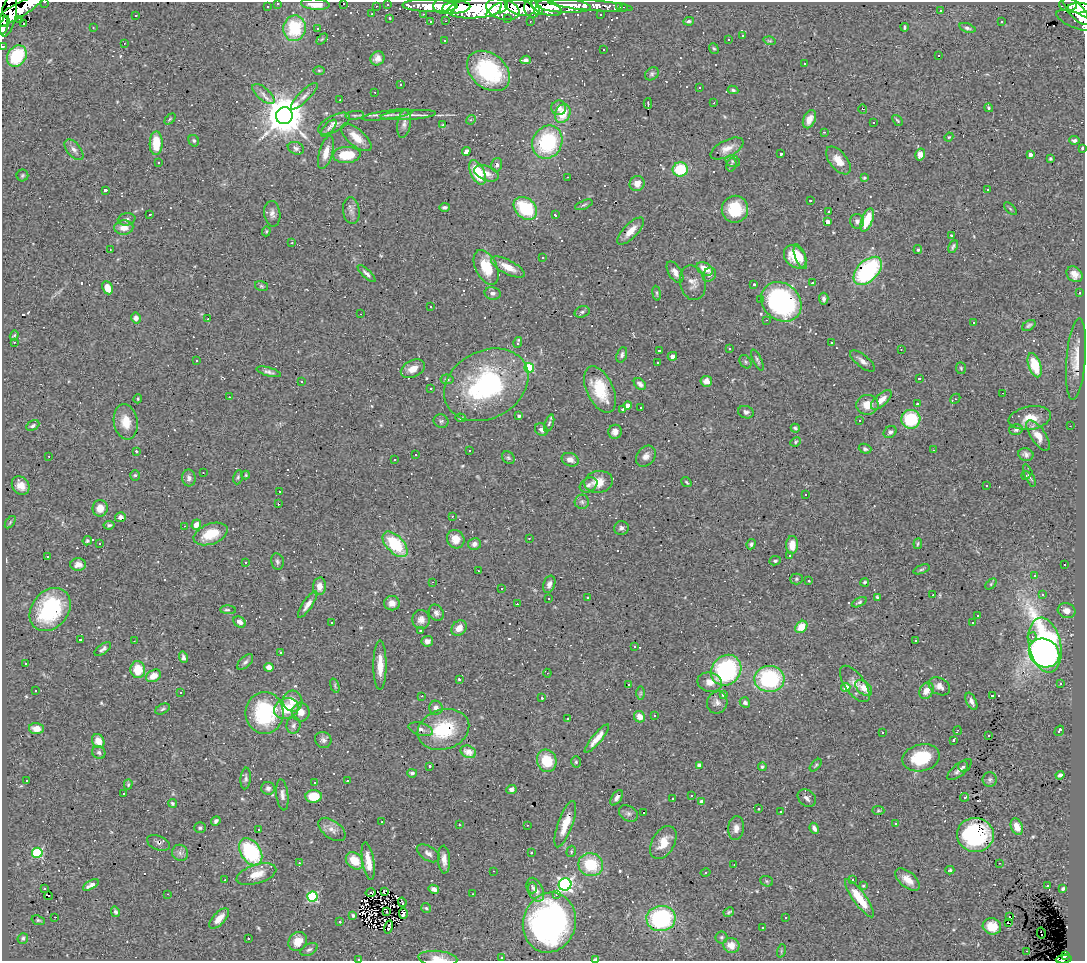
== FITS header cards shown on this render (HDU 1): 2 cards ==
NAXIS1  =                 1083
NAXIS2  =                  959

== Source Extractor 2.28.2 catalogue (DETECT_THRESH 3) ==
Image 1083 x 959 px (HDU 1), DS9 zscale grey, 1 PNG px = 1 image px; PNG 1087 x 963 px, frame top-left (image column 1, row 959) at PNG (2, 2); each listed source drawn as its Kron ellipse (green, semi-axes under 4 px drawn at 4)
Background 1.26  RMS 0.08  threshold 0.239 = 3 sigma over >= 5 px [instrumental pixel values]
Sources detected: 626; of the 626, the 500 brightest by FLUX_AUTO listed and drawn (126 fainter detections omitted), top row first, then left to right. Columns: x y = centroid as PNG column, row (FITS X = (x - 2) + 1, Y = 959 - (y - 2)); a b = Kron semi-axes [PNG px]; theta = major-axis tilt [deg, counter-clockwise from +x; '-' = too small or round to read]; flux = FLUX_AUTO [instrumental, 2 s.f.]
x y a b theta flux
45 2 3 2 - 22
278 3 3 3 - 15
343 3 3 2 - 84
315 4 14 5 -4 70
388 4 3 3 - 43
591 5 42 5 -4 510
1068 5 9 6 -4 820
267 6 3 3 - 14
376 6 3 2 - 7.3
430 6 28 6 -1 1200
444 6 11 8 -1 980
563 6 27 7 -3 1300
456 7 14 6 5 1400
520 7 15 7 -15 1200
546 7 16 7 -18 1500
620 7 3 3 - 7.2
623 7 3 2 - 13
478 8 30 10 6 4000
532 8 9 7 -75 910
1079 8 11 5 0 1000
503 9 17 10 -17 3000
494 10 9 3 40 560
941 10 3 3 - 71
17 11 31 7 30 1800
538 11 4 4 - 310
1076 11 18 7 -47 2100
372 14 3 3 - 7.8
423 14 3 2 - 8.8
8 15 21 7 77 1400
136 15 3 3 - 12
601 15 3 2 - 7.3
390 18 3 2 - 7.4
508 18 3 3 - 11
19 19 3 2 - 6.4
4 20 6 3 -82 240
1076 20 20 7 -22 270
446 21 3 2 - 9.6
530 21 3 2 - 7.9
689 21 5 3 - 9
431 22 3 2 - 15
1001 22 3 3 - 15
24 23 3 3 - 58
4 26 10 3 69 350
905 27 4 3 - 8.3
93 28 3 2 - 7.4
295 28 13 11 78 290
317 28 3 3 - 13
967 28 8 4 -17 13
743 35 3 2 - 6.4
322 39 6 4 44 6.6
729 39 3 3 - 54
444 40 3 3 - 24
769 41 6 3 -18 6.2
124 43 3 2 - 6.4
3 46 3 3 - 25
714 49 5 4 - 7
604 50 3 3 - 10
17 56 11 9 54 290
939 56 3 3 - 100
377 58 7 6 - 30
526 60 5 4 - 16
804 64 3 2 - 8.3
319 70 5 3 - 5.9
489 71 24 17 -39 430
652 74 7 6 - 11
401 85 3 3 - 19
699 88 3 3 - 17
733 90 5 3 - 8.6
375 92 3 2 - 8.2
263 94 14 6 -41 31
304 96 18 5 45 30
340 100 3 2 - 8.8
648 103 5 2 - 9
714 103 3 2 - 6
559 108 7 7 - 32
989 108 4 4 - 8.6
863 109 4 4 - 6
563 113 9 7 65 110
355 115 9 3 4 10
387 115 25 4 8 29
408 115 28 5 4 42
284 116 8 8 - 20000
170 119 6 4 45 6.5
809 119 9 6 65 46
471 120 5 4 - 8.1
897 120 6 2 -50 7.2
874 122 3 3 - 17
334 123 18 8 27 37
404 124 14 6 82 26
443 125 4 3 - 24
329 128 10 4 49 18
824 132 3 3 - 8.3
356 137 18 8 -41 74
949 137 5 4 - 6.2
1074 140 5 4 - 14
194 141 6 5 - 9.5
547 142 17 14 64 430
156 143 12 6 89 130
296 148 8 6 -23 15
727 148 18 8 26 40
1082 148 4 3 - 6.8
74 150 12 6 -51 26
466 151 4 4 - 35
326 152 17 6 74 56
781 154 3 3 - 10
347 155 14 8 2 170
920 155 6 5 - 53
1030 155 4 3 - 28
1050 159 3 3 - 7
838 160 16 8 -50 85
733 161 7 5 -14 14
159 162 3 3 - 8.2
497 165 7 5 74 15
731 165 7 5 73 10
680 169 7 7 - 220
477 173 13 7 -64 210
486 173 13 7 -21 38
22 175 6 5 - 9.1
567 177 3 2 - 11
864 178 4 3 - 7.2
637 183 8 7 - 42
105 190 4 3 - 31
988 190 3 3 - 69
810 200 3 3 - 7
584 205 9 4 23 9.4
445 207 5 3 - 12
525 208 13 10 -43 300
735 209 13 13 - 210
1010 209 8 3 -45 6.3
351 211 13 8 -82 27
829 212 3 3 - 93
150 214 3 3 - 7.3
272 214 13 8 -82 29
555 215 3 2 - 6
127 219 9 6 10 17
867 220 12 5 67 150
857 221 7 7 - 21
827 222 4 4 - 40
124 227 9 7 3 54
266 231 5 4 - 6.8
631 231 18 7 46 61
951 235 3 3 - 6.3
292 243 3 2 - 24
953 246 7 4 65 11
110 250 3 2 - 8.4
918 250 4 4 - 9.2
795 257 13 9 -48 130
800 257 13 5 -70 39
542 258 3 3 - 350
486 267 18 10 -64 150
508 267 18 7 -27 78
705 269 9 6 -29 75
868 271 17 10 45 350
675 272 12 6 -58 29
367 274 11 4 -44 19
1074 274 9 7 -42 39
709 275 7 6 - 17
693 283 18 12 -76 43
812 283 4 3 - 5.8
754 284 3 3 - 6.5
261 286 6 5 - 8.1
107 288 7 5 -65 65
493 293 8 6 -10 17
657 293 7 3 -82 8.7
1080 293 3 3 - 57
824 299 6 4 -84 16
761 300 3 2 - 6
781 302 22 18 -43 790
431 307 3 3 - 17
582 312 8 5 16 12
361 314 3 2 - 7.2
136 318 5 5 - 22
208 319 3 3 - 31
767 320 3 2 - 22
974 323 3 3 - 120
1029 325 7 4 32 11
14 336 5 4 - 7.5
14 342 3 2 - 48
518 343 5 3 - 14
831 343 3 3 - 92
729 349 3 3 - 5.9
901 349 3 2 - 10
659 350 3 2 - 6.8
622 355 8 5 71 16
672 356 4 4 - 18
1076 359 41 9 85 91
757 360 11 3 -64 11
196 361 3 3 - 39
862 361 15 6 -39 27
745 362 7 5 -56 10
657 363 3 3 - 11
1035 365 12 6 -71 180
529 368 5 5 - 310
961 368 6 5 - 7.2
413 369 13 8 26 47
269 372 12 4 -15 18
919 378 3 3 - 16
447 379 6 4 -7 12
301 381 3 2 - 8.6
706 381 6 5 - 31
640 384 7 5 -40 20
486 385 44 34 28 840
430 389 3 3 - 11
600 390 25 13 -65 200
1003 393 3 2 - 76
229 397 3 2 - 28
138 399 4 3 - 6
955 399 5 4 - 7.7
881 400 13 6 41 54
917 404 3 3 - 200
628 405 4 4 - 59
867 405 11 10 - 77
641 407 3 3 - 19
623 409 3 3 - 690
746 412 8 6 -16 17
519 416 4 3 - 10
461 418 5 3 - 8.3
1030 418 21 11 9 84
911 419 9 9 - 270
441 421 7 6 - 12
860 421 3 3 - 21
126 422 18 12 -81 87
549 423 9 4 70 11
33 426 7 4 28 11
1070 426 3 2 - 6.3
795 428 4 3 - 10
541 430 7 5 -42 18
1016 430 7 5 13 14
615 432 7 6 - 31
890 432 7 5 36 14
1038 435 18 7 -56 74
796 442 5 4 - 7.8
865 449 6 5 - 13
469 450 3 2 - 7.7
933 450 3 2 - 8.6
136 451 3 3 - 77
1026 454 7 6 - 19
415 455 3 3 - 21
49 456 3 2 - 6.7
646 456 11 9 50 33
508 458 7 5 -44 9.6
394 459 3 3 - 59
570 460 8 6 -20 31
203 472 2 2 - 7.2
135 475 5 5 - 8.9
246 475 4 4 - 6.1
1026 475 4 4 - 7.5
1029 476 12 4 -67 13
238 477 7 4 79 10
189 478 8 6 -83 21
598 482 14 11 10 74
686 482 5 3 - 6
588 485 9 6 32 20
21 486 10 8 -50 44
986 486 3 3 - 650
279 492 3 3 - 620
806 494 3 2 - 11
582 502 7 7 - 16
278 504 3 2 - 8.1
100 508 8 7 - 63
452 516 3 3 - 6.1
120 517 5 4 - 20
10 522 7 3 54 7.6
109 525 5 3 - 9.3
196 525 5 4 - 46
184 526 3 2 - 7.3
621 528 7 7 - 17
211 534 18 10 20 140
529 538 3 2 - 13
456 539 9 8 - 61
87 541 5 4 - 7.5
100 543 3 2 - 9.8
395 544 16 8 -46 290
474 544 6 6 - 25
751 544 5 4 - 11
918 544 5 4 - 7.7
792 545 9 6 86 65
48 556 3 3 - 11
789 556 3 3 - 8
277 561 8 6 -79 14
775 561 6 4 9 9.4
245 562 3 2 - 11
78 565 8 6 2 33
1064 565 3 3 - 65
921 569 8 4 21 8.3
478 571 3 2 - 14
1034 576 3 3 - 44
796 579 6 5 - 8.9
809 581 3 3 - 65
433 582 3 2 - 110
865 582 4 4 - 8.8
549 584 9 5 70 23
991 584 6 4 46 8.6
319 586 9 6 86 41
501 589 3 3 - 140
933 595 3 2 - 14
1042 595 3 3 - 6.1
588 597 3 3 - 18
877 597 3 3 - 6.5
549 598 3 3 - 10
859 602 8 4 25 11
392 603 8 7 - 41
308 604 15 5 55 30
517 604 3 2 - 21
50 609 23 18 51 500
228 610 8 4 -2 14
1067 611 9 7 -15 36
436 613 8 7 - 20
978 615 3 3 - 26
421 620 9 9 - 29
240 622 7 5 -36 24
332 623 3 3 - 11
972 623 3 3 - 41
801 627 7 5 46 95
459 628 8 7 - 46
420 631 3 3 - 65
1032 637 4 4 - 12
80 640 3 2 - 6.9
134 641 2 2 - 11
427 641 6 5 - 23
915 641 3 3 - 17
1045 645 28 16 -77 2100
635 646 3 2 - 5.8
103 649 10 4 35 16
280 652 3 3 - 30
1044 653 16 13 -33 1800
183 657 6 3 -75 15
245 662 10 5 44 16
26 663 3 3 - 100
380 665 24 6 90 75
269 667 5 4 - 38
138 670 8 7 - 120
726 670 16 14 49 640
547 673 4 4 - 7.3
153 676 8 5 29 61
459 679 3 3 - 8
769 679 15 13 -1 510
710 682 12 9 -14 53
1061 683 3 3 - 27
629 684 3 2 - 15
855 684 21 10 -54 51
335 686 8 4 -73 9.1
939 686 11 8 -30 31
846 688 4 4 - 79
864 688 10 6 -40 56
35 691 3 3 - 22
926 691 8 6 60 47
180 693 3 3 - 8.3
641 693 7 4 89 8.2
723 695 4 4 - 13
422 696 3 2 - 6.1
992 696 3 3 - 48
542 698 3 3 - 7.8
293 701 10 10 - 71
971 701 9 5 -65 23
717 702 11 10 - 30
745 702 5 5 - 15
436 708 7 6 - 24
163 709 8 5 27 11
286 709 13 10 22 130
301 712 9 8 - 47
264 713 21 19 -89 470
655 715 3 3 - 210
639 717 6 5 - 54
568 719 3 3 - 45
293 725 8 7 - 17
36 728 7 5 -1 47
421 729 12 6 -16 23
443 730 26 20 18 300
958 731 4 2 - 6.9
1059 731 5 3 - 34
882 733 3 3 - 48
988 736 3 3 - 21
597 738 18 5 50 61
323 740 8 7 - 19
954 740 3 3 - 25
98 741 7 6 - 67
99 752 7 6 - 15
468 752 8 6 -26 34
921 758 19 13 13 240
547 761 11 9 -73 160
576 762 5 5 - 8.9
699 765 4 4 - 37
816 765 7 4 47 8.7
429 766 3 3 - 15
963 766 5 5 - 13
762 767 4 4 - 9.6
960 769 15 6 38 29
412 773 5 4 - 16
1060 775 4 4 - 15
246 778 11 5 84 14
27 780 3 2 - 7.9
990 780 7 7 - 14
347 781 3 3 - 40
315 783 3 2 - 9.3
128 784 5 4 - 6.7
268 788 7 6 - 15
511 789 5 4 - 19
123 793 3 3 - 47
282 795 15 6 -83 25
314 796 8 6 4 120
692 796 3 3 - 63
965 797 4 3 - 47
617 798 9 5 56 20
807 798 10 7 -41 23
673 799 3 3 - 26
702 802 4 4 - 58
172 803 4 4 - 8.2
759 809 3 3 - 57
878 810 6 4 -4 7.1
644 812 3 3 - 1400
781 812 3 3 - 20
628 813 10 7 -32 17
216 821 5 4 - 13
382 822 3 2 - 6.1
565 824 24 7 70 95
896 824 3 3 - 83
459 825 3 2 - 7.5
527 825 3 2 - 8.1
1017 827 8 5 -69 49
200 828 6 5 - 10
736 828 12 8 84 33
814 828 6 4 -63 20
258 829 3 2 - 6.5
332 829 15 8 -37 37
975 835 18 17 - 550
158 843 12 7 -22 12
663 843 18 11 60 85
571 851 6 4 73 6.9
251 852 15 10 -57 470
37 853 5 5 - 490
180 853 8 8 - 20
428 853 13 7 -31 26
531 853 3 3 - 270
444 860 14 6 -86 36
354 861 10 7 -44 120
368 861 19 6 -81 87
299 863 3 2 - 12
999 863 3 2 - 50
734 864 2 2 - 6.8
591 865 12 11 - 210
950 870 4 3 - 7.5
494 871 3 2 - 8.2
706 872 5 4 - 9.1
256 874 20 9 17 79
907 879 15 7 -40 61
225 880 3 2 - 8.7
853 880 3 3 - 29
767 881 6 5 - 8.4
565 884 6 6 - 1400
91 885 9 4 29 30
863 886 4 3 - 7.5
1047 886 3 3 - 53
44 888 3 2 - 8.2
532 888 6 4 88 15
434 889 5 4 - 26
1063 889 4 3 - 9.3
535 890 12 7 -65 43
384 891 4 3 - 11
370 893 5 2 - 7.5
168 894 3 2 - 7.4
473 894 3 3 - 9.6
556 894 3 3 - 24
48 896 4 2 - 30
312 897 5 5 - 520
859 898 23 6 -54 170
402 902 5 2 - 8.4
426 908 5 5 - 7.4
387 911 3 2 - 6
115 912 5 4 - 12
729 912 5 3 - 8.9
403 914 5 4 - 12
353 915 4 3 - 9.3
1010 916 3 3 - 22
55 917 3 2 - 69
786 917 3 3 - 6.1
219 918 13 6 47 59
661 918 14 12 6 590
38 920 7 4 -18 7.6
340 922 3 3 - 31
549 923 30 26 74 1800
1008 923 3 2 - 9.4
992 926 9 8 - 79
389 927 7 3 76 9.2
762 928 3 3 - 15
1041 933 6 2 -78 30
721 937 6 6 - 9.4
23 938 5 5 - 9.7
248 939 3 3 - 9.2
298 941 10 8 47 66
731 945 8 7 - 60
309 949 9 5 26 15
781 951 7 4 72 7.6
1027 951 3 2 - 33
1065 955 4 3 - 150
501 957 3 2 - 10
438 958 19 7 -5 57
359 959 3 2 - 27
595 959 4 3 - 11
1064 959 8 4 6 560
At the frame edge (FLAGS 8, measured only in part): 9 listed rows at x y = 45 2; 278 3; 343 3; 315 4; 3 46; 438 958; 359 959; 595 959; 1064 959
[126 fainter detections neither listed nor drawn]